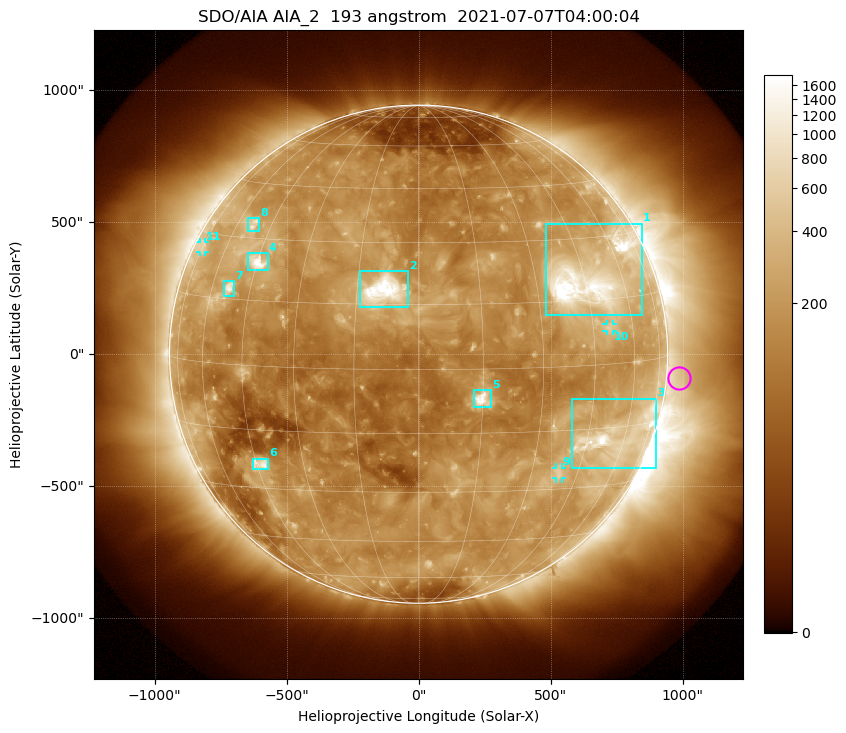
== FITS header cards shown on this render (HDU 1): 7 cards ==
TELESCOP= 'SDO/AIA '           / For AIA: SDO/AIA
INSTRUME= 'AIA_2   '           / For AIA: AIA_ATA1, AIA_ATA2, AIA_ATA3 or AIA_AT
WAVELNTH=                  193 / [angstrom] Wavelength
WAVEUNIT= 'angstrom'           / Wavelength unit: angstrom
DATE-OBS= '2021-07-07T04:00:04.843' / [ISO] Date when observation started; ISO 8
CTYPE1  = 'HPLN-TAN'           / CTYPE1: HPLN
CTYPE2  = 'HPLT-TAN'           / CTYPE2: HPLT

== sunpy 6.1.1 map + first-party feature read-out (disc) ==
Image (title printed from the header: SDO/AIA AIA_2  193 angstrom  2021-07-07T04:00:04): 1024 x 1024 px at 2.4 arcsec/px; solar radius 944 arcsec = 393 px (full disc in frame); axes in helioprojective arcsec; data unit not stated in the header (colour bar unlabelled)
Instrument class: DISC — disc imager (sunpy class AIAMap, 193 A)
Bright regions (active regions / flare kernels): reference = the median radial profile (limb darkening/brightening removed); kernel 9 px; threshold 5 sigma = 322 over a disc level ~158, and >= 1.15x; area >= 12 px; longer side >= 9 px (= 22 arcsec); searched inside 0.97 R_sun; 11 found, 11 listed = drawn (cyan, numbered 1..; 3 of them under ~33 arcsec drawn as corner ticks so the feature stays visible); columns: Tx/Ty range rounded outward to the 5 arcsec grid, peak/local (2 s.f.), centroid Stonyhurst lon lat
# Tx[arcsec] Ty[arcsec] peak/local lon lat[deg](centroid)
1 480..850 145..495 16 +47 +20
2 -220..-40 175..315 20 -8 +18
3 580..900 -435..-165 11 +56 -18
4 -650..-570 320..385 11 -45 +24
5 205..275 -200..-135 12 +15 -7
6 -630..-565 -440..-395 6.9 -44 -24
7 -740..-695 220..275 6.8 -53 +17
8 -645..-605 465..515 4.4 -53 +34
9 520..545 -470..-430 3.5 +38 -26
10 710..740 85..115 3.4 +51 +8
11 -830..-805 385..425 2.7 -75 +26
Off-limb structures (1.02-1.3 R_sun): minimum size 162 px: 2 found; the strongest spans PA ~220..320 deg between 1.02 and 1.3 R_sun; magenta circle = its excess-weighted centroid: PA ~265 deg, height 1.05 R_sun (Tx ~990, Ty ~-90 arcsec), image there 1.5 x the reference